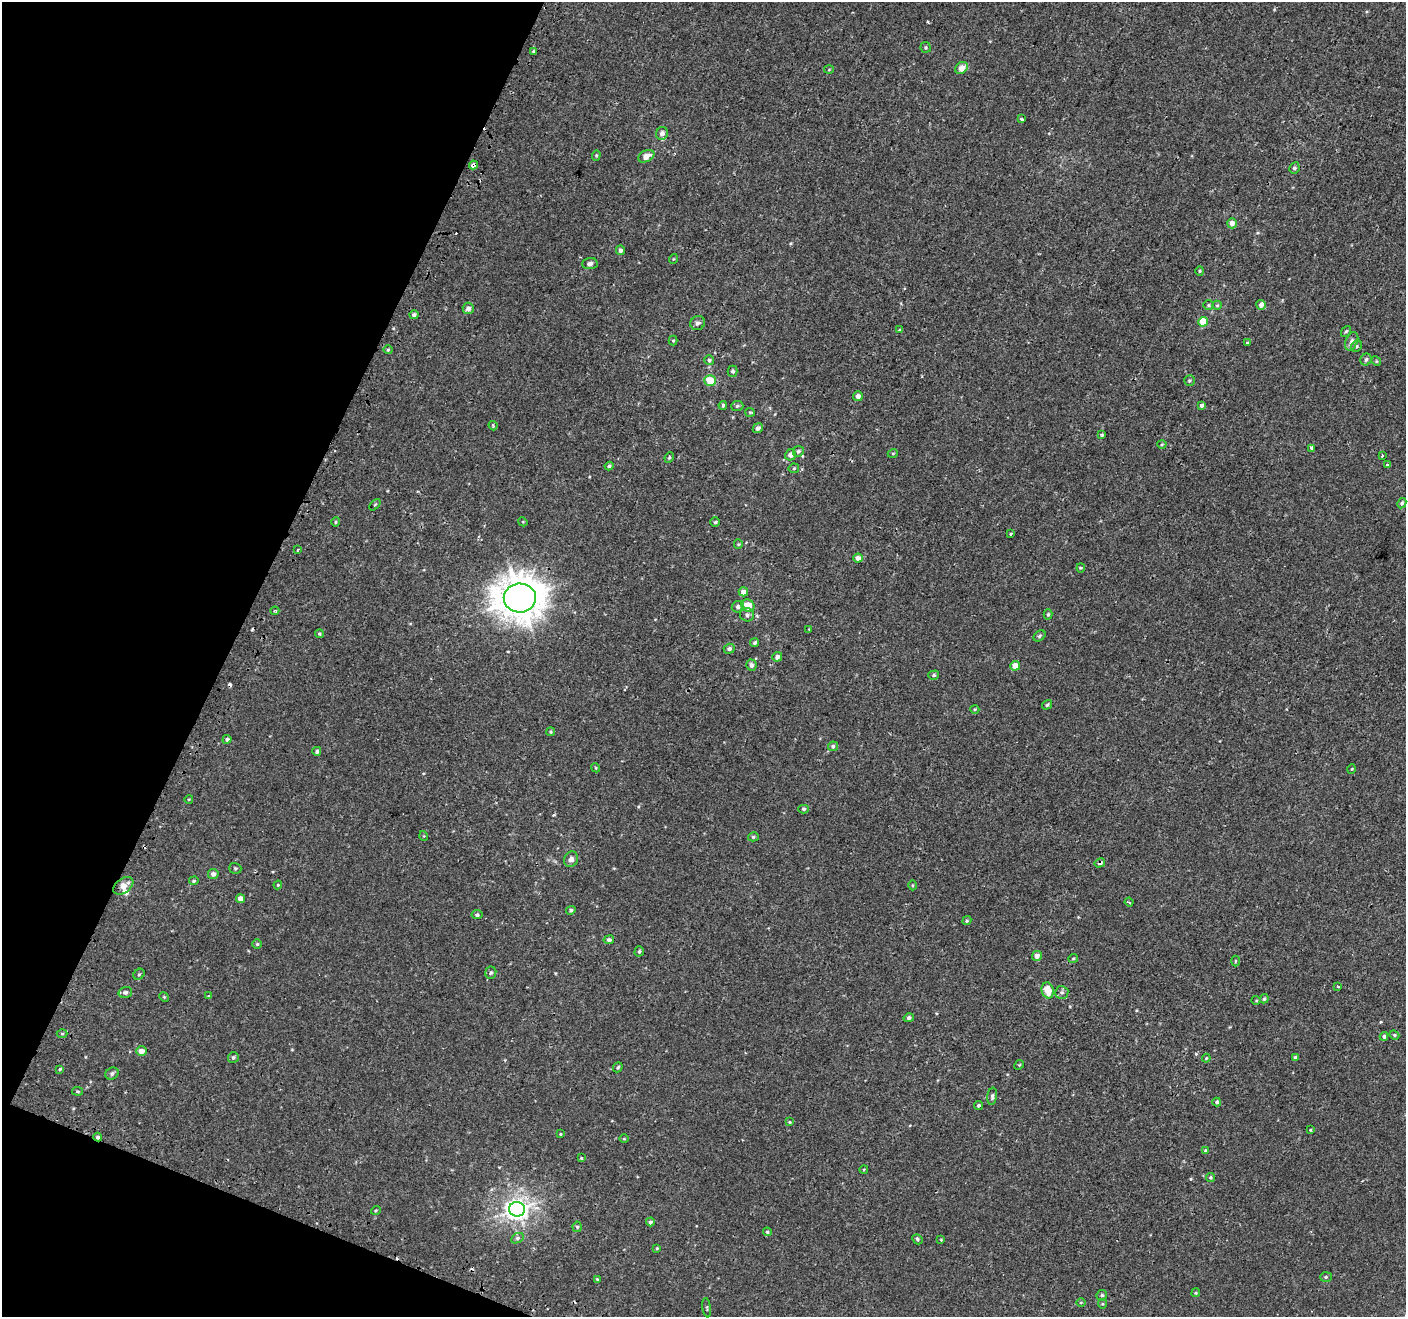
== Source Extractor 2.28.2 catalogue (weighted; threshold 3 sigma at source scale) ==
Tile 9 of 4 x 4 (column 1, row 3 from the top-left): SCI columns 46-1449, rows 1643-2957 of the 5715 x 5843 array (HDU 1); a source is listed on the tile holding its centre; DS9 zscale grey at full resolution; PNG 1408 x 1319 px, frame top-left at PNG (2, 2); each listed source drawn as its Kron ellipse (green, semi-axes under 4 px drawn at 4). Shown black and unused: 20% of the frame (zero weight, under 2 of 3 exposures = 3% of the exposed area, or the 3 px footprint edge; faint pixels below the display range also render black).
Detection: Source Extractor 2.28.2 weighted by HDU 2 'WHT'; one run over the whole footprint, this tile lists its part. Background 1.28e-04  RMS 0.0031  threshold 0.0139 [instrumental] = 3 sigma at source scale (4.5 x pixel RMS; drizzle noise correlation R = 1.50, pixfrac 1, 0.0396/0.0396 arcsec/px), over >= 5 px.
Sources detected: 170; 8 cosmic-ray / hot-pixel residue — neither listed nor drawn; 1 inside a brighter listed object's ellipse — not listed separately; the other 161 listed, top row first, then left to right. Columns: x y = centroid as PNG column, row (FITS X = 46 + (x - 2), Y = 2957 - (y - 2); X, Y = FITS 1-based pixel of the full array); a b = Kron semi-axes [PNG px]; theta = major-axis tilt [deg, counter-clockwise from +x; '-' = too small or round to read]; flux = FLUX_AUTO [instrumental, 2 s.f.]
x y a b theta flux
926 47 5 5 - 0.4
534 51 4 3 - 1.4
962 68 7 5 42 2.8
829 70 5 3 - 0.23
1022 119 3 3 - 0.89
662 133 6 6 - 1.5
596 155 5 4 - 0.37
646 156 8 5 26 2.7
473 165 4 3 - 2.2
1294 168 6 5 - 0.6
1232 223 5 5 - 1.9
620 250 5 4 - 0.9
673 259 5 3 - 0.24
590 263 8 5 4 0.97
1200 271 5 4 - 0.31
1209 305 5 4 - 0.37
1217 305 5 4 - 0.35
1261 305 5 4 - 1.6
468 308 5 5 - 1.2
414 315 4 4 - 0.99
1203 322 5 5 - 5.9
698 323 7 7 - 0.96
899 330 3 3 - 0.4
1346 331 6 4 52 0.44
673 341 5 4 - 0.35
1352 341 10 6 65 1
1247 343 4 3 - 0.43
1356 346 6 5 - 0.44
388 350 4 4 - 0.34
1366 359 6 5 - 0.75
709 360 5 4 - 0.56
1376 361 5 4 - 0.34
733 371 5 5 - 0.64
710 380 5 5 - 6.2
1189 380 5 5 - 0.47
858 396 5 5 - 1.3
723 405 4 3 - 0.43
737 406 6 5 - 0.52
1201 406 4 3 - 1
750 412 5 4 - 0.37
493 426 5 3 - 0.4
758 428 5 4 - 0.92
1102 435 4 3 - 0.48
1162 444 4 4 - 0.34
1311 448 3 3 - 0.97
798 451 6 5 - 0.79
893 453 5 3 - 0.24
790 455 5 5 - 1.5
1382 455 3 3 - 1.1
669 457 5 3 - 0.39
1387 465 3 3 - 0.66
609 466 4 4 - 0.56
794 468 5 5 - 0.39
1402 503 5 4 - 0.54
375 505 7 2 44 0.28
336 522 5 4 - 0.34
523 522 5 3 - 0.25
715 522 5 4 - 0.43
1011 534 3 2 - 0.3
738 544 5 4 - 0.3
298 550 3 3 - 0.39
858 558 5 4 - 1.6
1081 568 4 4 - 0.32
743 592 4 4 - 2.1
520 598 16 14 -1 680
748 606 7 6 - 4.7
738 607 6 5 - 0.84
275 611 4 3 - 0.35
1048 614 5 4 - 0.46
747 615 7 6 - 0.97
809 629 3 2 - 0.25
319 634 4 4 - 0.39
1039 636 7 4 41 0.55
755 642 5 4 - 0.59
729 649 5 5 - 0.82
777 657 5 4 - 1.2
751 665 5 5 - 0.98
1015 666 5 5 - 3.3
934 675 5 4 - 0.5
1047 705 5 4 - 0.48
975 709 4 4 - 0.33
551 732 4 4 - 0.36
227 739 4 3 - 0.57
833 746 5 5 - 0.72
317 751 4 4 - 0.52
596 768 4 3 - 0.27
1352 769 5 3 - 0.26
189 799 4 2 - 0.21
804 809 5 4 - 0.52
424 836 5 3 - 0.24
753 837 5 4 - 0.47
571 859 8 7 - 1.4
1100 863 5 4 - 0.8
235 868 6 5 - 0.51
213 874 5 5 - 1.1
194 881 5 4 - 0.4
278 885 4 4 - 0.29
912 885 5 3 - 0.27
123 886 11 7 36 2.6
240 899 4 4 - 2
1129 902 4 3 - 0.37
571 910 5 4 - 0.56
477 915 5 4 - 0.57
967 921 5 4 - 0.39
609 940 5 4 - 0.72
257 944 4 4 - 0.37
639 951 5 4 - 0.49
1037 956 5 4 - 1.7
1073 958 5 3 - 0.31
1235 961 5 3 - 0.29
491 973 6 5 - 0.63
139 974 6 5 - 0.43
1338 986 3 3 - 1.2
1048 990 8 6 -74 4.5
125 992 7 5 17 0.81
1062 992 6 6 - 0.84
208 996 4 3 - 0.24
164 997 5 4 - 0.32
1264 999 4 4 - 0.44
1256 1000 4 4 - 0.3
909 1018 5 4 - 0.74
62 1034 5 3 - 0.34
1394 1035 5 4 - 0.42
1384 1036 4 4 - 0.61
141 1051 5 5 - 2
233 1057 5 5 - 0.6
1295 1057 4 3 - 0.61
1206 1058 4 3 - 0.29
1019 1065 5 4 - 0.29
618 1067 5 4 - 0.44
60 1069 4 4 - 0.33
112 1073 7 5 31 0.72
77 1091 6 4 -7 0.35
992 1096 9 4 82 0.73
1217 1102 4 4 - 0.68
979 1105 4 4 - 0.58
790 1122 4 4 - 0.33
1310 1130 3 3 - 0.28
560 1134 4 3 - 0.26
98 1137 4 3 - 0.58
624 1139 5 3 - 0.24
1205 1150 4 3 - 0.25
581 1158 4 3 - 0.29
864 1169 4 3 - 0.27
1210 1177 4 4 - 0.41
517 1209 8 7 - 190
376 1210 5 3 - 0.26
650 1222 4 4 - 0.67
577 1227 5 4 - 0.49
767 1232 4 4 - 0.41
517 1238 7 5 27 0.64
917 1239 5 4 - 0.53
941 1240 4 4 - 0.26
657 1248 3 3 - 0.29
1326 1277 6 5 - 0.46
597 1279 3 2 - 0.24
1196 1293 4 4 - 0.31
1102 1295 5 5 - 0.54
1081 1302 5 3 - 0.27
1102 1304 4 4 - 0.31
707 1308 10 3 -81 0.39
Overlapping masked pixels (flux is a lower limit): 4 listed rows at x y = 473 165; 520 598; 1100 863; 98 1137